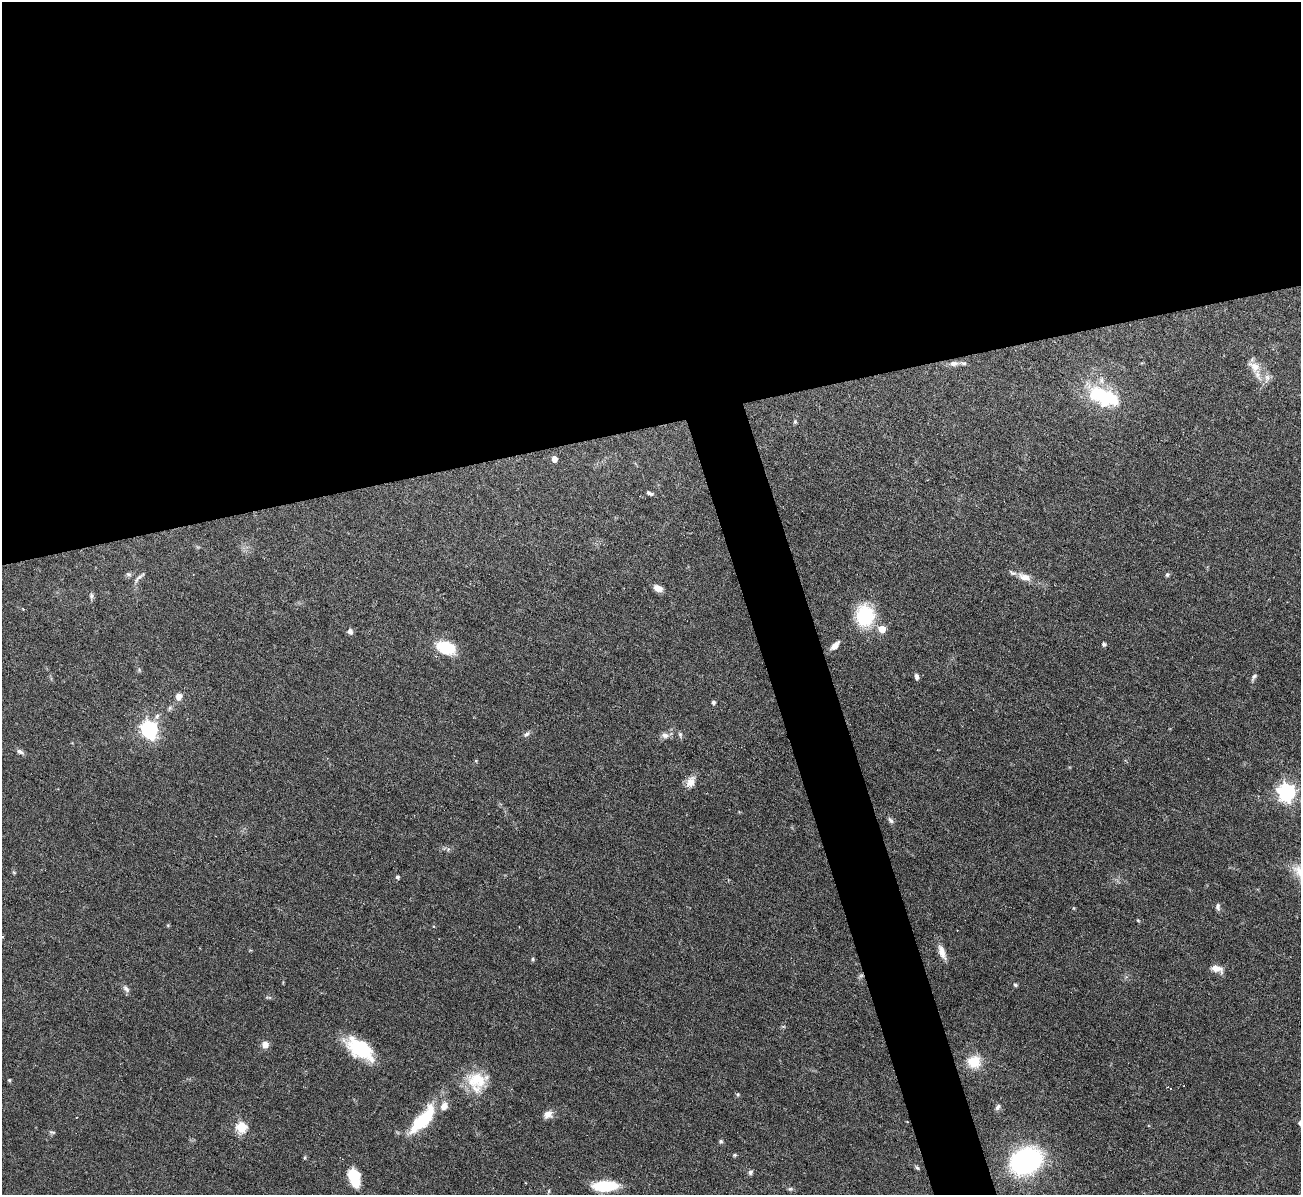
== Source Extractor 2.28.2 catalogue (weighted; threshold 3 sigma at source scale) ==
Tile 2 of 4 x 4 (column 2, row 1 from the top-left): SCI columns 1300-2598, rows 3725-4917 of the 5199 x 5182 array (HDU 1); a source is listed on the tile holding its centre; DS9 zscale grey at full resolution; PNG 1303 x 1197 px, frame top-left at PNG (2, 2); no overlay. Shown black and unused: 39% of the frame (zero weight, under 3 of 6 exposures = <1% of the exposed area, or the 3 px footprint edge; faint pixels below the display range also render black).
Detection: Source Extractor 2.28.2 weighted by HDU 2 'WHT'; one run over the whole footprint, this tile lists its part. Background 0.0842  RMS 0.0032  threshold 0.0132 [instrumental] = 3 sigma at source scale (4.09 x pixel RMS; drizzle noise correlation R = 1.36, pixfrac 0.8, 0.05/0.05 arcsec/px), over >= 5 px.
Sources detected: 75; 3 cosmic-ray / hot-pixel residue — not listed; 4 inside a brighter listed object's ellipse — not listed separately; the other 68 listed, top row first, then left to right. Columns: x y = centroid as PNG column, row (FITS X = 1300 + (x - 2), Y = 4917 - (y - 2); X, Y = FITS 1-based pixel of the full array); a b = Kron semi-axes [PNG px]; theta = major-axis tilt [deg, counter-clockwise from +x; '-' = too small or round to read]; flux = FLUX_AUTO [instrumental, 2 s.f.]
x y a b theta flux
954 363 11 6 2 1.5
1254 367 20 12 -33 3.8
1105 397 32 15 -20 24
795 422 6 5 - 0.44
554 459 5 4 - 2.7
650 493 9 4 -20 0.73
128 574 8 6 -15 0.64
1167 575 6 5 - 0.58
139 577 19 4 42 1
1024 577 21 10 -22 3.2
658 588 9 6 -25 2.6
91 596 9 5 89 0.75
23 609 4 3 - 0.24
865 615 18 16 -88 19
882 629 5 5 - 6.2
350 631 7 6 - 1.1
1104 644 5 4 - 0.67
835 646 12 6 45 2
446 647 21 13 -18 12
139 670 6 4 -50 0.47
916 676 7 5 -78 0.95
1254 677 12 5 59 0.82
179 697 8 7 - 2.1
713 702 4 4 - 0.81
157 716 9 6 72 0.99
149 729 7 6 - 100
526 734 10 5 36 0.86
665 735 12 7 -8 1.4
680 735 9 5 -83 0.67
20 752 10 5 -23 0.93
476 761 5 3 - 0.28
691 782 16 11 61 2.7
1287 792 7 7 - 120
891 820 10 5 -52 0.82
14 873 6 4 -20 0.31
397 877 4 4 - 0.59
1218 907 10 6 -89 0.88
1138 920 5 4 - 0.31
942 952 20 8 -70 2.7
533 959 5 5 - 0.47
1217 969 16 8 -19 2.4
861 976 7 5 29 0.67
1015 985 6 4 -31 0.47
126 989 12 6 -50 1.1
269 997 9 4 -3 0.47
265 1045 9 8 - 2
360 1049 33 16 -36 17
974 1062 19 17 -4 6.1
9 1080 4 3 - 0.44
477 1080 28 22 -8 10
1170 1088 3 2 - 0.2
738 1094 5 5 - 0.4
998 1107 9 6 56 0.89
548 1114 11 9 18 2.2
77 1117 3 2 - 0.22
423 1120 38 13 48 17
241 1127 5 5 - 23
52 1132 10 4 -16 0.54
721 1141 6 5 - 0.5
735 1155 5 4 - 0.41
305 1157 5 3 - 0.33
1026 1161 21 16 27 70
917 1168 6 4 -19 0.47
750 1172 6 5 - 0.74
354 1178 17 9 -72 12
605 1186 22 9 2 14
790 1189 6 5 - 0.51
549 1191 6 4 88 0.36
Overlapping masked pixels (flux is a lower limit): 1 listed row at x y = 861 976